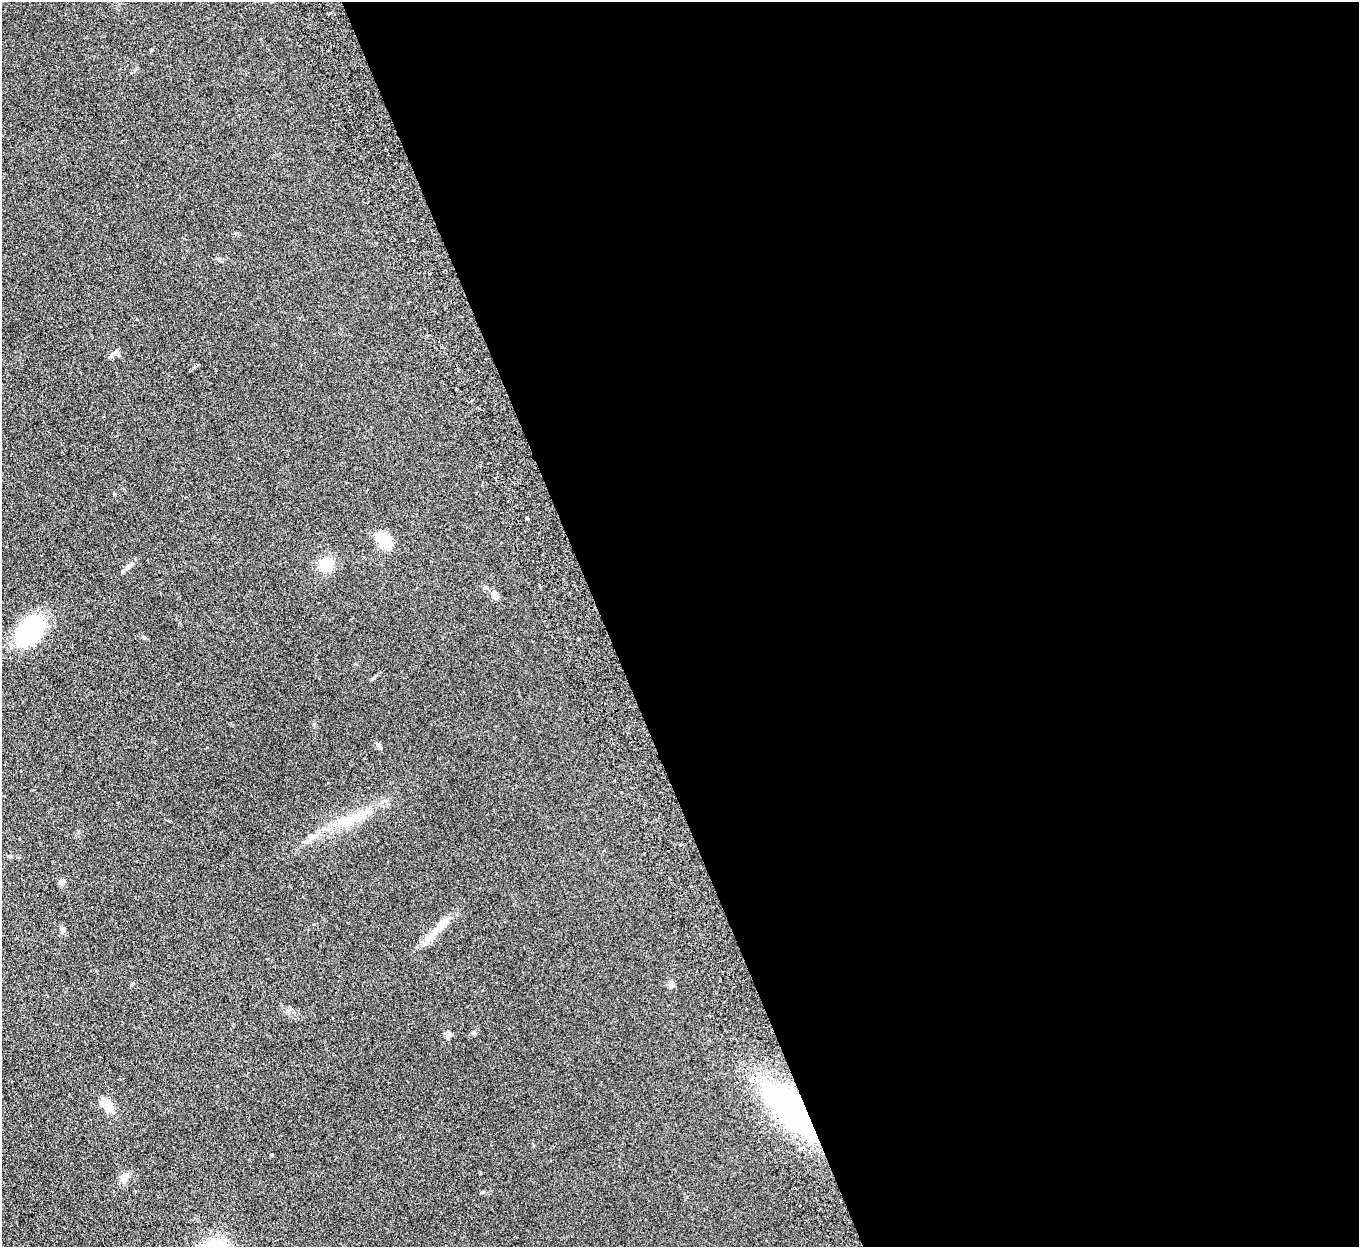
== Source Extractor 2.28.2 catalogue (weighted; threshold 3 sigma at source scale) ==
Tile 8 of 4 x 4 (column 4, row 2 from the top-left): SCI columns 4127-5483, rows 2666-3910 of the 5539 x 5457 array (HDU 1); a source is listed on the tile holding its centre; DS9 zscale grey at full resolution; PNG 1361 x 1249 px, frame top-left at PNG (2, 2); no overlay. Shown black and unused: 56% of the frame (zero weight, under 2 of 3 exposures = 3% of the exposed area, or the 3 px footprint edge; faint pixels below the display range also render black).
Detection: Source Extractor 2.28.2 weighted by HDU 2 'WHT'; one run over the whole footprint, this tile lists its part. Background 0.189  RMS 0.014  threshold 0.0608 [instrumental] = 3 sigma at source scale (4.5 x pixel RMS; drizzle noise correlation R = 1.50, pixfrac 1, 0.05/0.05 arcsec/px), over >= 5 px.
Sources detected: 31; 1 inside a brighter object's white glare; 6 cosmic-ray / hot-pixel residue — not listed; the other 24 listed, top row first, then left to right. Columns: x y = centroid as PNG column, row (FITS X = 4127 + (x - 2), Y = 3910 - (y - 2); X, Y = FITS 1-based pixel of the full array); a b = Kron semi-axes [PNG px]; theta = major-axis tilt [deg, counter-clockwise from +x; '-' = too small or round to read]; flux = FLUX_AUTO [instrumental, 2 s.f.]
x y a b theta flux
413 240 3 2 - 1.9
114 353 15 5 37 4.3
527 518 3 3 - 2
384 541 21 15 12 19
325 564 15 14 - 23
129 566 15 5 36 5
495 595 10 7 -56 7.1
30 630 38 23 50 110
144 637 6 4 -22 1.8
378 745 8 5 -62 4.7
367 812 12 7 20 8.7
346 823 16 9 -22 14
312 837 13 7 31 7.1
62 881 4 4 - 18
439 927 30 8 48 18
62 930 8 6 -88 4.1
671 984 10 6 80 4.1
473 1032 6 5 - 2.4
448 1035 10 6 73 4.1
109 1106 20 9 -53 17
796 1112 56 25 -44 420
272 1155 4 3 - 1.2
124 1177 11 9 45 7.2
482 1192 5 4 - 1.4
Overlapping masked pixels (flux is a lower limit): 1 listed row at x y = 796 1112
Unlisted compact peaks at least as high as the median listed source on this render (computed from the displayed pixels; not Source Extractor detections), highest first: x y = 169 821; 151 50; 314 724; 114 494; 131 985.